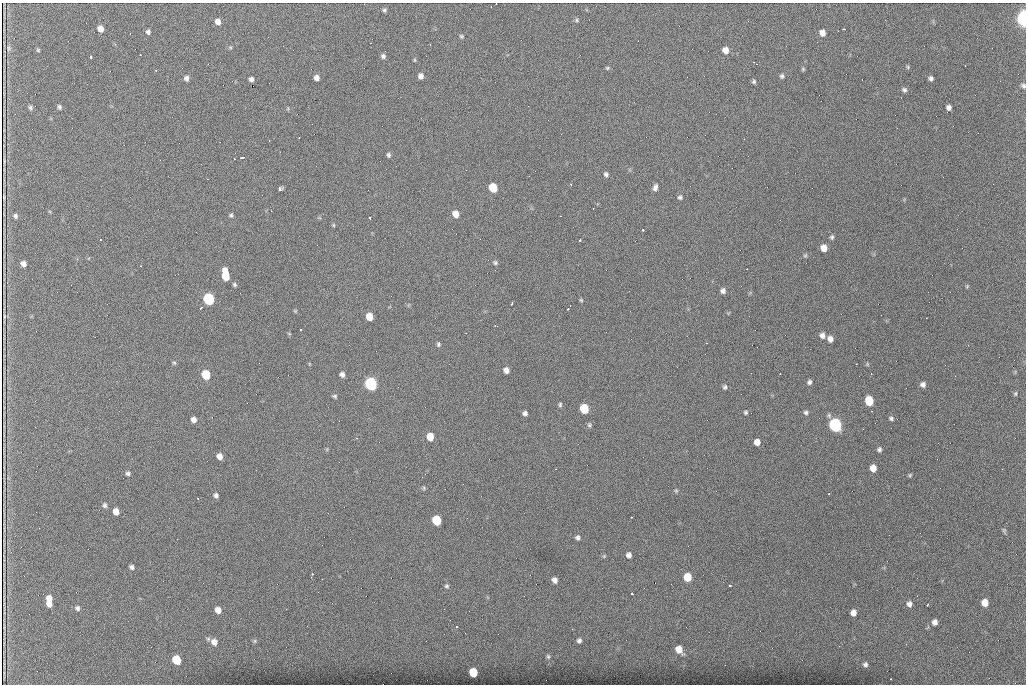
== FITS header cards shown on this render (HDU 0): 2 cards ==
NAXIS1  =                 1024 /fastest changing axis
NAXIS2  =                  682 /next to fastest changing axis

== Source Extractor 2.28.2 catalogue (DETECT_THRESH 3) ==
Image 1024 x 682 px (HDU 0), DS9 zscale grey, 1 PNG px = 1 image px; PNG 1028 x 686 px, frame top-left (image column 1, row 682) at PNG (2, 3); no overlay
Background 1380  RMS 26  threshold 77.5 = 3 sigma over >= 5 px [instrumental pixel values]
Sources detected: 152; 1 with non-positive FLUX_AUTO (blend fragments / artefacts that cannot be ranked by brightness) is not listed; the other 151 listed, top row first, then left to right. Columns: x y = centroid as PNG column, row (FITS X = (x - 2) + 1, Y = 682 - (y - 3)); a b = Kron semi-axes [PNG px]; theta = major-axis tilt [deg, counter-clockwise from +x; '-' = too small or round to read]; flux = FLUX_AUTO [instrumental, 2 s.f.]
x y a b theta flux
496 4 2 2 - 1000
491 7 2 2 - 1000
384 10 5 4 - 3400
1024 19 8 4 -86 740000
577 20 6 4 -90 2600
218 22 6 6 - 9800
100 29 6 5 - 12000
844 29 3 2 - 1800
148 32 5 4 - 3900
822 33 7 6 - 11000
461 36 5 5 - 2800
430 45 3 2 - 1500
230 47 6 4 -19 1900
8 48 7 3 82 2300
38 50 4 4 - 2000
725 50 7 6 - 14000
383 56 5 5 - 4200
91 57 4 3 - 8800
414 60 5 3 - 1800
754 62 4 2 - 2500
965 65 2 2 - 1100
908 67 5 5 - 2000
607 68 6 4 -20 2300
803 69 6 5 - 2100
156 70 3 2 - 1100
421 76 6 5 - 6900
782 76 6 5 - 3500
186 78 6 6 - 5600
316 78 5 5 - 8200
931 78 5 4 - 4600
251 79 5 4 - 5200
754 82 5 5 - 3200
1023 86 7 5 -45 4000
904 90 6 5 - 3900
30 107 6 5 - 3400
59 107 6 4 -75 3400
949 107 5 5 - 5800
299 137 2 2 - 1500
744 139 2 2 - 830
388 155 6 5 - 3400
242 157 4 3 - 5100
234 159 3 2 - 2700
4 161 12 3 90 93
606 174 6 5 - 4100
570 184 3 2 - 2200
655 187 9 6 70 6200
493 188 6 6 - 60000
280 189 4 4 - 10000
680 197 6 5 - 3500
455 214 6 6 - 18000
231 215 5 4 - 3000
15 216 6 5 - 3500
370 218 3 2 - 2100
333 225 5 4 - 1900
643 230 3 3 - 5300
832 237 5 5 - 3300
100 239 3 3 - 3200
580 240 3 3 - 5500
824 248 6 5 - 16000
805 255 6 5 - 2500
495 263 6 5 - 3300
23 264 5 5 - 7700
225 275 10 5 -81 49000
234 284 5 4 - 2900
967 286 5 4 - 1700
723 291 5 5 - 5900
209 299 7 6 - 220000
581 300 4 4 - 2000
512 304 3 2 - 2400
201 308 4 3 - 1600
568 309 3 2 - 2400
295 311 5 4 - 1700
4 316 3 2 - 1500
369 317 6 5 - 29000
301 330 3 3 - 5800
822 335 6 6 - 7500
830 339 6 5 - 9200
438 344 5 4 - 3100
174 363 5 4 - 2400
856 364 3 2 - 1500
867 364 6 3 -72 1800
506 370 5 5 - 9900
342 374 5 4 - 5700
206 375 6 6 - 69000
955 376 2 2 - 810
809 382 5 4 - 4200
371 384 7 6 - 370000
923 385 5 5 - 6200
725 387 6 5 - 3200
1015 394 6 4 89 2400
335 396 6 5 - 2700
869 401 7 6 - 56000
560 405 5 4 - 2800
584 409 6 6 - 74000
746 412 5 5 - 2700
806 412 6 5 - 3700
525 413 5 4 - 4900
891 418 6 5 - 3400
194 420 6 5 - 8900
589 425 6 6 - 3300
835 425 7 6 - 430000
430 437 6 5 - 31000
757 442 5 5 - 13000
879 449 5 4 - 4000
219 456 5 5 - 11000
873 468 6 5 - 17000
555 469 2 2 - 940
128 473 5 5 - 4100
910 475 5 4 - 2100
422 477 2 2 - 950
424 488 5 5 - 2400
676 491 5 5 - 2200
829 494 3 3 - 3100
216 495 5 4 - 4500
198 498 3 2 - 2500
105 505 6 5 - 4100
116 511 6 5 - 14000
631 517 3 2 - 2700
437 520 6 6 - 83000
39 528 2 2 - 740
1004 531 8 4 -72 2700
578 538 6 6 - 4500
629 555 5 5 - 7000
604 556 5 4 - 1800
131 567 5 5 - 4500
312 574 3 3 - 3100
687 577 6 6 - 42000
322 579 2 2 - 1200
555 580 5 5 - 8100
446 586 5 5 - 3200
730 586 3 3 - 7200
632 593 3 3 - 5600
49 598 6 5 - 14000
985 603 6 5 - 20000
49 604 6 5 - 11000
909 604 7 6 - 7600
927 605 3 2 - 1700
77 608 7 6 - 4400
218 610 6 5 - 13000
853 613 6 5 - 11000
935 622 6 6 - 8000
457 627 3 2 - 1200
579 640 6 6 - 4800
255 641 6 5 - 2900
214 642 9 8 - 12000
906 644 3 3 - 880
679 649 8 6 -55 23000
548 656 7 5 -74 3400
176 660 6 6 - 57000
865 664 6 5 - 4700
473 672 6 6 - 63000
At the frame edge (FLAGS 8, measured only in part): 3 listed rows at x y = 496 4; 1024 19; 1023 86
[1 non-positive-flux detection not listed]

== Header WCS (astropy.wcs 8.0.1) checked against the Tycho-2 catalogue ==
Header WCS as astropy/WCSLIB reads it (CRVAL/CRPIX/CD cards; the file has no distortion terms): RA---TAN/DEC--TAN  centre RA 07:06:07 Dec +31:10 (106.53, +31.16 deg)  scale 1.44 arcsec/px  FOV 24.5' x 16.3'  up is -93 deg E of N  parity flipped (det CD > 0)
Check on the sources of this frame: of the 60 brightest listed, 8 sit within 2.2 arcsec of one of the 15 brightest Tycho-2 stars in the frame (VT <= 12.35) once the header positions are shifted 0.54 arcsec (0.49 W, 0.22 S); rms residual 0.77 arcsec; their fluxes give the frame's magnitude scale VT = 23.85 - 2.5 log10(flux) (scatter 0.22 mag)
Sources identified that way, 8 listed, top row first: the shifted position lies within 2.2 arcsec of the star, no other Tycho-2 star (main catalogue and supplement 1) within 4.4 arcsec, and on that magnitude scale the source's flux lands within +1.5 / -3 mag of the star's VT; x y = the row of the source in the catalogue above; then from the Tycho-2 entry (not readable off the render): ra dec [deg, ICRS J2000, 3 dp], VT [Tycho-2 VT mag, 2 dp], TYC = Tycho-2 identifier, HIP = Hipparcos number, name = IAU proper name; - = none
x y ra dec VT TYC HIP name
493 188 106.458 +31.151 12.35 2438-728-1 - -
206 375 106.551 +31.041 11.84 2438-663-1 - -
371 384 106.552 +31.106 9.20 2438-180-1 - -
869 401 106.550 +31.305 11.61 2438-184-1 - -
584 409 106.559 +31.192 11.79 2438-1039-1 - -
835 425 106.562 +31.292 10.01 2438-106-1 - -
437 520 106.614 +31.135 11.36 2438-550-1 - -
473 672 106.684 +31.152 11.76 2438-931-1 - -